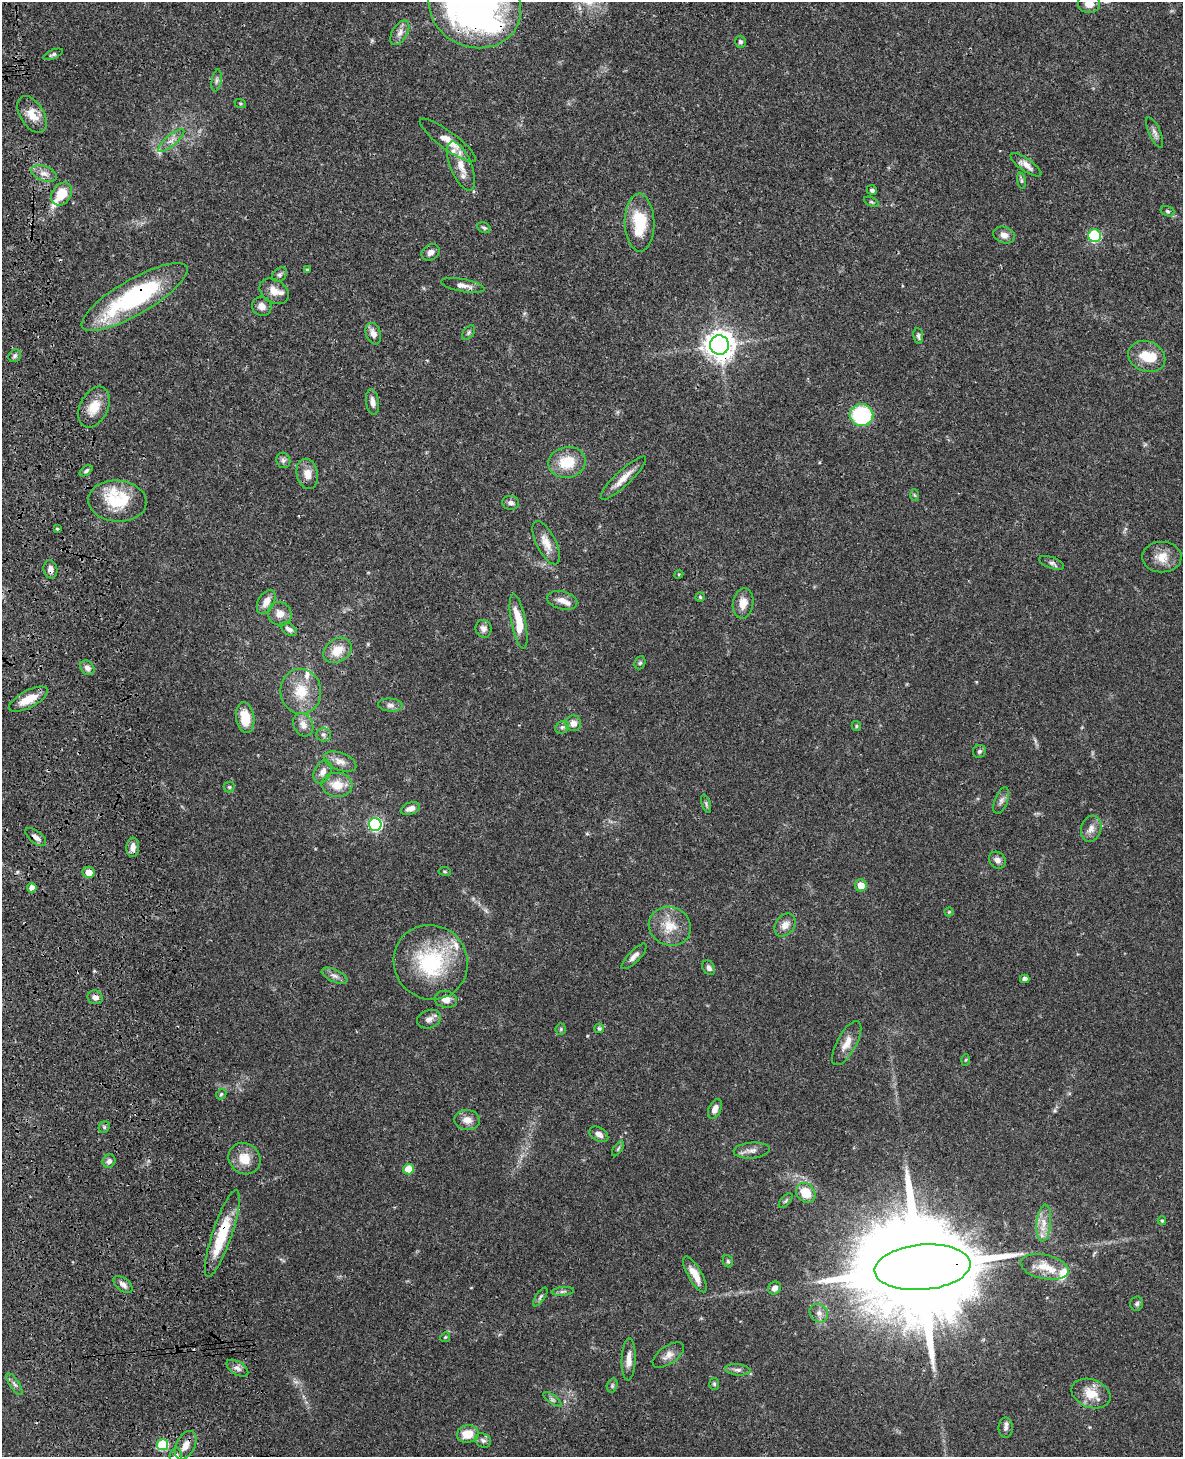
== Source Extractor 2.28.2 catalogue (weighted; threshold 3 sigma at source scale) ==
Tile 7 of 4 x 3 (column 3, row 2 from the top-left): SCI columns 2481-3661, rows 1626-3080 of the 4964 x 4810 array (HDU 1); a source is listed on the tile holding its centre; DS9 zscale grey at full resolution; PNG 1185 x 1459 px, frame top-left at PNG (2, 2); each listed source drawn as its Kron ellipse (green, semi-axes under 4 px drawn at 4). Shown black and unused: <1% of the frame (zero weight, under 3 of 4 exposures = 6% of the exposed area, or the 3 px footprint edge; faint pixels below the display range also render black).
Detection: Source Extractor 2.28.2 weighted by HDU 2 'WHT'; one run over the whole footprint, this tile lists its part. Background 0.0587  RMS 0.0032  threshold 0.0143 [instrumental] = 3 sigma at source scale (4.5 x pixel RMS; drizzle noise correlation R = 1.50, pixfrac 1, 0.05/0.05 arcsec/px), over >= 5 px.
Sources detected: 159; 3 inside a brighter object's white glare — neither listed nor drawn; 10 inside a brighter listed object's ellipse — not listed separately; the other 146 listed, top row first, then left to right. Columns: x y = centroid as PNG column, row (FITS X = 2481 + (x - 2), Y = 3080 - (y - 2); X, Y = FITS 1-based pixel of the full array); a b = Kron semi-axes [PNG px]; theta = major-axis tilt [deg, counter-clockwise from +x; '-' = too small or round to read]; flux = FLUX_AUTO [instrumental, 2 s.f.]
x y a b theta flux
1089 4 11 9 -5 3.2
475 6 47 41 -25 140
400 33 14 7 59 2
740 42 6 5 - 0.67
53 54 10 4 23 0.69
217 80 11 5 80 0.84
240 103 6 4 -19 0.36
32 114 20 12 -57 4.6
1155 133 16 5 -66 1.4
171 140 17 5 40 1.9
448 140 34 9 -37 4.9
1026 165 18 6 -35 2.2
461 166 26 10 -68 4.8
44 173 13 7 -22 2.1
1021 181 8 4 -82 0.62
872 190 5 4 - 0.78
62 194 12 9 53 6.9
872 202 8 4 -27 0.46
1167 211 7 5 -17 0.59
640 223 29 15 -89 13
484 228 7 5 -28 0.65
1004 235 11 8 -20 2
1095 236 6 6 - 24
431 252 9 7 33 1.8
307 269 3 3 - 0.29
279 275 8 6 44 0.85
463 285 22 6 -11 2.3
274 291 15 11 -33 3.3
134 297 60 17 30 43
262 306 10 9 - 2
468 333 8 5 55 0.6
373 334 11 7 -69 2
918 336 8 5 -82 0.72
719 345 9 9 - 370
15 356 7 5 45 0.76
1147 356 19 15 -23 7.1
373 402 13 6 -81 1.7
94 407 22 14 64 5.7
861 415 12 11 - 26
283 460 7 7 - 0.88
567 462 19 15 11 9
86 471 7 4 35 0.64
307 474 15 10 -78 3.2
623 478 30 7 43 3.9
915 495 6 4 -86 0.4
117 501 29 20 -4 12
511 503 8 7 - 1.2
57 529 3 3 - 0.6
546 543 23 9 -64 3.8
1162 557 19 15 -1 4.7
1052 563 13 5 -20 1
50 569 9 7 -79 1.7
679 574 4 3 - 0.3
700 597 4 4 - 0.41
562 600 15 9 -13 2.4
266 602 13 8 60 2.8
743 603 15 10 81 3.3
280 614 12 11 - 2.7
519 622 28 7 -79 8.7
289 629 9 5 -33 1.4
484 629 9 8 - 1.5
337 650 15 11 33 5.4
640 663 7 5 67 0.54
87 668 8 6 -45 1.3
301 691 22 20 -84 8.8
28 699 21 8 28 5.5
390 705 12 6 -4 1.3
245 718 15 9 -82 6.6
573 723 8 7 - 2.1
303 725 12 9 -62 2.4
856 726 5 4 - 0.42
562 727 7 6 - 0.76
323 735 7 7 - 0.93
979 751 7 6 - 0.82
340 762 17 9 -19 2.4
323 772 12 8 65 2
337 785 15 12 -4 4.9
229 787 5 5 - 0.5
1001 801 14 6 68 1.3
706 804 9 4 -72 0.66
410 808 10 6 20 2.1
375 824 6 6 - 53
1091 829 13 10 72 2.2
36 837 12 6 -38 1.7
133 847 10 6 86 2.2
997 860 9 7 -45 1.5
445 871 6 3 -9 0.37
89 872 6 5 - 3.4
861 885 6 6 - 3.6
32 888 4 4 - 2.9
949 912 4 4 - 0.29
785 925 12 9 53 2.5
670 926 21 19 -24 7
634 956 17 6 46 1.7
431 962 38 36 -49 28
709 968 8 5 -56 1.1
335 976 14 6 -24 1.5
1025 979 4 4 - 1.3
95 997 8 6 -21 1.5
446 999 11 8 -14 2.6
429 1019 12 9 21 1.7
599 1028 5 4 - 0.69
561 1029 5 5 - 0.46
847 1043 24 9 61 3.6
966 1060 6 4 88 0.35
221 1094 6 4 44 0.42
715 1109 10 6 66 2.3
467 1120 13 10 -5 2.9
104 1127 6 5 - 0.6
599 1134 10 6 -30 1.6
618 1149 8 3 57 0.49
752 1150 18 8 4 2.1
244 1159 17 15 -42 5.4
109 1161 7 6 - 1.3
408 1169 5 5 - 7.3
806 1193 10 9 - 6.6
786 1201 9 4 49 0.57
1162 1221 4 3 - 0.42
1044 1223 18 7 83 3.5
222 1233 46 9 71 15
728 1261 6 5 - 0.54
922 1267 48 22 5 12000
1045 1267 24 12 -12 5.5
695 1274 20 7 -60 4.3
123 1284 11 6 -39 1.7
775 1288 7 6 - 1.5
563 1291 11 4 5 0.81
540 1297 11 4 56 0.71
1137 1304 7 6 - 0.79
819 1313 10 8 -44 1.6
445 1337 5 4 - 0.41
668 1355 18 9 35 2.4
629 1359 21 7 88 2.8
237 1368 12 6 -32 1.4
738 1370 12 5 -5 1.1
14 1384 13 4 -56 0.96
714 1384 6 5 - 0.51
612 1385 7 5 72 0.57
1091 1393 20 14 -20 6
553 1399 11 2 -35 0.64
1006 1428 10 7 -89 1.2
468 1434 11 8 11 5.4
483 1440 8 6 -27 1.1
162 1445 6 5 - 19
185 1445 15 9 63 3
176 1456 8 6 85 1
Overlapping masked pixels (flux is a lower limit): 8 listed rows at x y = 475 6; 134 297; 719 345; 50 569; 36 837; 222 1233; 922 1267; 162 1445
Isophote crosses this tile's border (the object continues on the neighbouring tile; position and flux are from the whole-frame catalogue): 3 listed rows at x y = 1089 4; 475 6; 176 1456